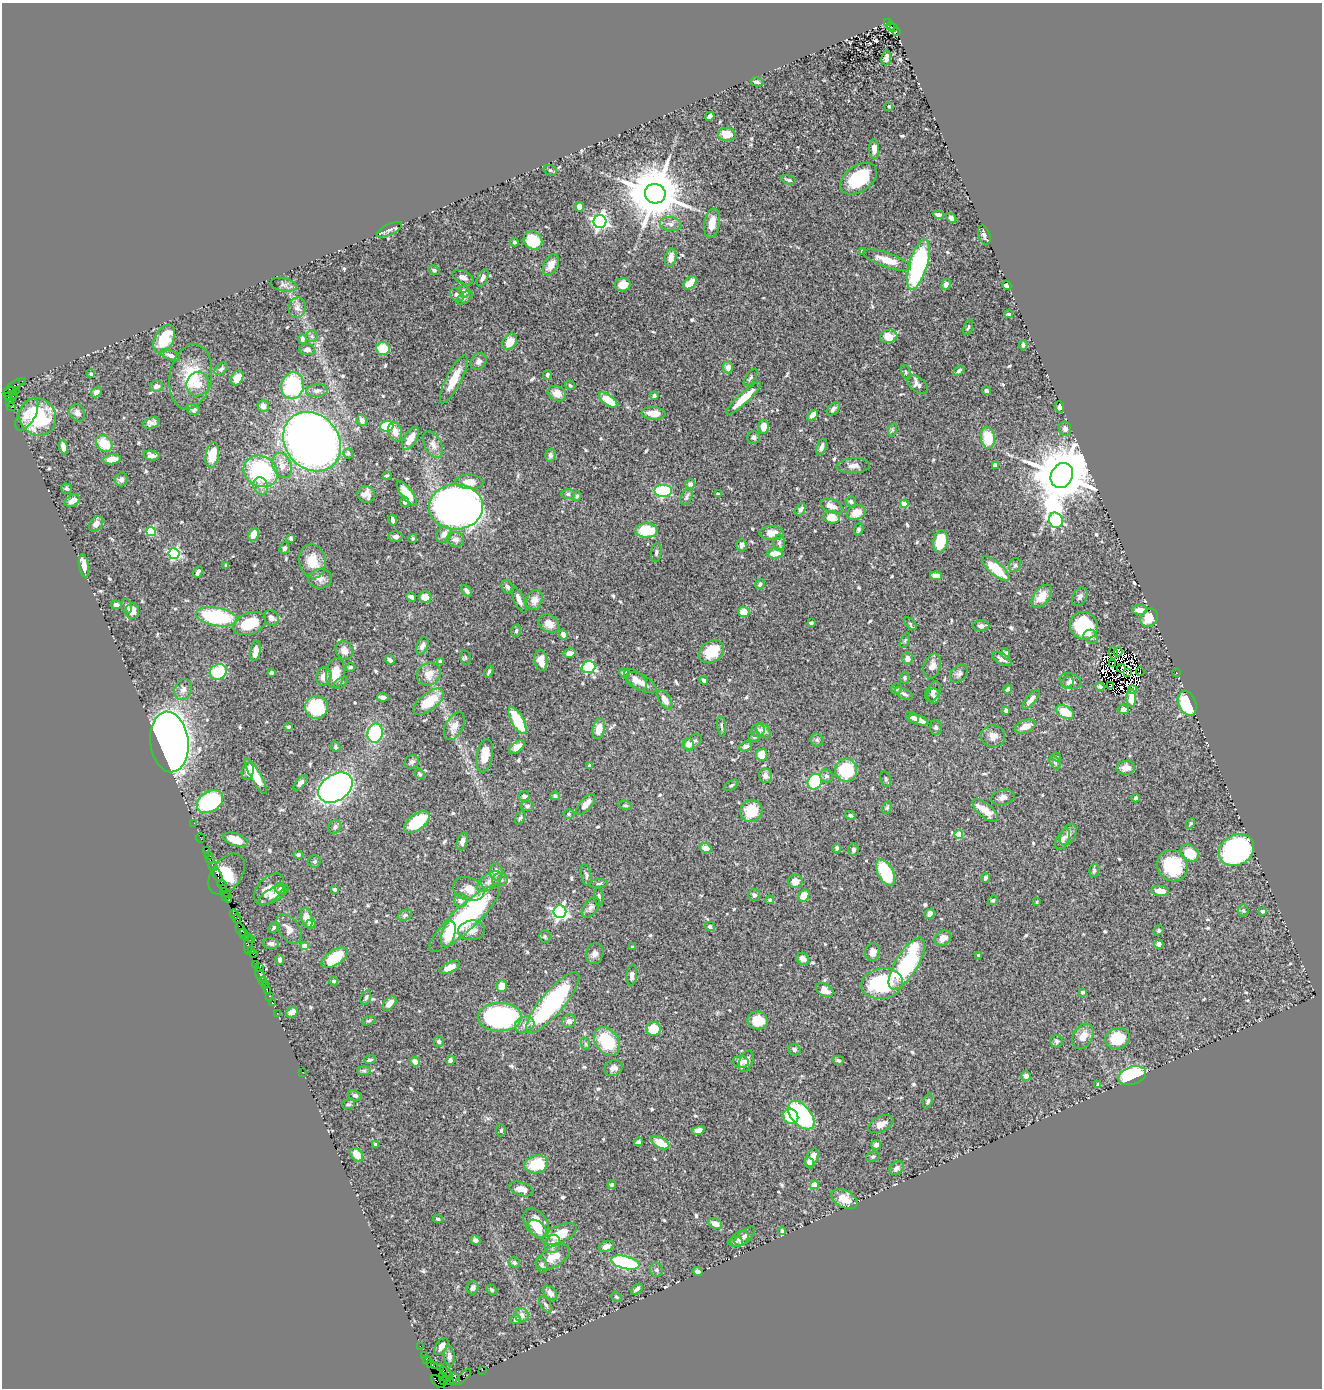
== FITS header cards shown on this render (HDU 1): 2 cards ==
NAXIS1  =                 1320
NAXIS2  =                 1386

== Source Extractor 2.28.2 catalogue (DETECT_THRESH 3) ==
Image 1320 x 1386 px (HDU 1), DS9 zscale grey, 1 PNG px = 1 image px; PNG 1324 x 1390 px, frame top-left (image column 1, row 1386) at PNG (2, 3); each listed source drawn as its Kron ellipse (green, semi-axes under 4 px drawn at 4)
Background 0.976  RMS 0.03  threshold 0.0913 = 3 sigma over >= 5 px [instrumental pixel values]
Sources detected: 612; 6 with non-positive FLUX_AUTO (blend fragments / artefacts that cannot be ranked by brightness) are neither listed nor drawn; of the other 606, the 500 brightest by FLUX_AUTO listed and drawn (106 fainter detections omitted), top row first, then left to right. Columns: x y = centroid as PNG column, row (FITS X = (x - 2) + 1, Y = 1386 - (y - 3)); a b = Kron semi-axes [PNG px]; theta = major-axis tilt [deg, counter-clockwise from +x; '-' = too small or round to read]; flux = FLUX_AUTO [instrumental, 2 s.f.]
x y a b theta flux
888 22 3 3 - 110
891 26 4 2 - 140
894 28 4 3 - 310
896 32 3 3 - 60
886 58 7 4 82 7
757 82 6 3 -12 4.8
889 106 4 4 - 3.9
710 116 5 4 - 7.1
727 134 9 6 -6 30
874 149 10 5 -89 14
550 170 7 5 -15 3.6
859 179 20 13 35 110
789 180 8 3 -14 4.3
655 194 10 9 - 14000
579 207 5 4 - 20
938 215 5 4 - 7.3
951 218 6 3 -46 6.7
600 222 6 6 - 630
712 223 15 7 81 26
671 224 11 6 -8 9.8
389 230 14 5 26 9.7
984 235 10 6 -72 6.8
533 240 10 8 -42 71
515 242 4 4 - 3.5
862 251 3 3 - 4.4
671 258 9 5 78 18
887 260 25 7 -18 30
551 265 11 7 61 18
918 265 26 9 73 310
434 270 6 4 -28 4.3
463 277 11 6 -24 9.7
483 278 9 5 65 7.9
690 283 8 5 43 29
946 284 5 4 - 9
284 285 13 6 -11 8.3
623 285 8 6 14 20
1007 286 5 4 - 13
464 292 6 5 - 11
457 295 8 6 -39 8.8
465 298 9 5 38 5.3
297 308 10 8 79 11
1009 314 4 3 - 3.2
968 327 8 3 72 3.3
312 336 6 6 - 4.5
889 336 8 6 15 41
164 339 15 9 62 75
302 339 5 4 - 5.7
510 342 9 6 55 26
1023 345 5 3 - 4.1
383 349 7 6 - 58
307 350 8 5 -5 7.5
170 355 10 4 -22 8
479 361 9 7 48 8
728 367 6 5 - 10
221 369 7 5 42 5.4
959 371 6 3 34 4.1
906 372 7 4 -70 3.5
91 374 4 4 - 3.2
547 375 4 3 - 3.6
191 377 33 21 80 81
237 378 8 5 67 33
750 378 10 4 55 4.3
454 379 27 7 63 46
22 381 4 3 - 55
198 384 12 11 - 23
570 385 5 4 - 3.1
917 385 12 7 -40 11
14 386 12 4 35 290
156 386 6 5 - 10
293 386 13 11 77 160
16 390 2 2 - 63
986 390 4 4 - 3.5
317 391 11 6 5 6.9
10 392 7 3 19 140
96 392 6 4 51 11
557 393 9 7 -27 17
14 394 3 2 - 37
654 396 4 4 - 5.8
10 397 6 3 -17 180
743 399 23 5 43 48
608 400 11 5 -36 48
10 403 3 2 - 8.7
263 406 6 5 - 13
11 407 4 3 - 190
1060 407 6 4 -69 5.3
193 409 7 5 -17 7.4
833 409 8 5 48 7.1
77 413 9 7 -55 12
653 413 12 6 -5 26
27 415 18 8 60 22
813 415 6 4 47 18
38 417 19 18 - 140
362 420 6 4 -67 7.3
151 423 8 5 16 7.7
387 426 6 5 - 80
763 427 7 5 87 26
1065 429 7 6 - 7.7
892 430 7 4 72 3.8
395 432 10 6 -70 14
754 437 6 6 - 5.7
410 438 13 6 58 23
988 438 11 7 -83 64
312 442 32 26 -50 1500
104 443 9 7 -44 51
433 444 14 8 -63 14
63 447 7 4 -77 9.6
822 447 8 5 68 11
348 453 5 5 - 3.4
152 455 8 4 -11 8.8
212 455 13 6 79 45
550 455 6 5 - 5.5
112 459 9 5 8 15
995 465 4 4 - 7.1
282 466 13 9 -72 18
853 466 17 7 3 15
261 471 18 15 -30 230
1062 475 13 10 61 16000
387 476 4 3 - 3
121 479 7 6 - 6.9
469 482 14 7 -2 24
690 484 5 4 - 6.5
261 486 9 7 -66 9.6
67 489 5 4 - 3.8
663 491 9 6 0 140
407 493 15 5 -53 43
366 494 8 8 - 13
568 494 7 5 -1 4.7
718 494 4 3 - 6.3
577 496 5 4 - 3.5
687 497 8 5 69 5.7
72 501 8 5 34 18
405 502 5 4 - 3.7
851 502 5 5 - 4.7
904 504 4 4 - 41
832 506 12 6 -21 19
456 507 27 22 1 1500
801 509 7 4 56 6.5
856 513 9 7 22 29
832 517 8 6 -11 39
393 520 5 3 - 8
1056 520 8 6 -67 350
96 524 8 6 48 11
858 529 6 4 71 4.1
646 530 11 7 -1 80
151 532 4 4 - 80
772 533 12 7 1 24
253 534 6 5 - 26
444 534 9 7 53 14
396 537 7 5 5 8.4
413 538 4 4 - 3.5
291 539 4 3 - 3.6
456 540 8 7 - 11
940 541 11 7 79 72
779 543 8 5 88 5.9
742 545 6 5 - 7.2
285 548 6 5 - 5.7
656 553 9 5 83 5.1
775 553 8 5 2 28
174 554 5 5 - 290
312 561 17 13 -80 42
226 565 3 3 - 4.6
1015 565 7 5 63 3.8
84 566 11 5 -80 16
996 569 17 6 -41 71
198 572 6 3 63 7
936 576 6 4 -7 20
320 579 12 10 2 13
760 584 5 4 - 4.2
507 587 7 5 -57 5.6
466 591 6 4 -50 6.5
1042 596 13 7 54 24
411 597 5 3 - 6.9
425 597 6 6 - 18
1080 597 10 7 59 6.5
519 600 14 5 -66 12
534 600 10 8 72 15
116 605 5 4 - 6.4
127 606 7 5 -72 4.6
1140 610 7 4 0 15
132 611 8 7 - 22
744 612 6 5 - 30
217 617 21 9 -9 180
271 618 8 7 - 11
1149 618 10 8 53 49
811 623 4 3 - 4
250 624 17 10 21 70
549 624 11 8 -31 16
910 624 7 4 -45 3.1
981 626 8 5 1 9.4
1084 626 14 13 - 150
516 631 6 5 - 4.1
563 634 5 4 - 9.6
1091 637 7 6 - 8.4
905 640 8 4 63 3.3
422 646 9 5 66 8
344 650 10 8 -58 14
256 651 10 5 80 19
711 651 13 10 37 54
1118 652 4 4 - 3.2
570 653 6 4 13 11
1113 653 7 2 -85 11
1006 654 6 4 -75 6.7
465 657 7 5 -81 3.3
907 658 6 5 - 11
1002 659 10 5 -32 8.8
390 660 5 4 - 6.6
541 660 10 6 -82 23
440 662 4 3 - 4.8
1112 664 2 2 - 3
932 666 13 8 73 15
350 667 5 3 - 3.9
588 667 7 5 18 200
1121 668 4 2 - 4.2
1140 671 4 2 - 4.4
218 672 9 7 26 110
489 672 6 3 65 3.8
271 673 3 3 - 3
335 673 15 9 82 29
625 673 6 4 -22 12
1127 673 3 3 - 3.6
1177 673 2 2 - 4.3
429 674 12 10 36 25
959 674 10 7 45 7.3
324 677 9 7 74 15
905 678 5 4 - 4.6
636 680 13 7 -42 15
704 680 4 3 - 6.4
1070 681 11 7 -19 8.5
641 682 16 7 -28 16
341 683 8 4 37 4
1068 683 6 5 - 4.6
1111 686 4 3 - 3
1100 687 5 3 - 3.6
183 689 10 8 67 11
896 689 5 5 - 4.4
1008 689 4 3 - 5.3
1133 690 4 2 - 3.3
933 692 11 7 63 8.2
904 694 10 5 -25 6.1
934 696 7 6 - 5.8
383 697 6 3 -8 6.7
1131 698 9 5 -87 16
665 700 11 5 -58 18
1031 700 12 4 50 9.8
429 702 18 8 38 59
1187 703 13 8 -68 130
316 707 11 11 - 130
1123 709 5 5 - 6
1006 710 4 4 - 4.2
1065 712 10 6 -25 41
912 717 7 4 -29 8.5
517 720 15 6 -62 83
919 720 10 4 -18 21
454 726 15 8 61 20
722 726 10 3 -83 3.4
1025 726 11 6 21 21
289 727 4 3 - 3.6
936 727 7 6 - 4.9
599 729 10 6 79 23
758 730 7 6 - 10
764 730 9 6 -52 9.1
375 733 9 7 79 160
993 736 12 11 - 17
754 737 6 5 - 3.5
817 740 6 6 - 4.8
169 742 30 19 -83 2700
693 742 10 6 38 8.6
688 744 6 6 - 12
746 746 6 4 22 7
335 747 6 4 -64 3.6
517 747 9 5 39 20
762 755 6 5 - 28
485 756 17 8 80 32
1056 757 5 3 - 3
412 762 7 6 - 5.6
1055 762 7 4 -61 3.8
589 766 4 3 - 3.7
1126 768 9 7 5 14
846 770 11 11 - 120
248 771 8 6 75 12
420 774 5 4 - 3.1
256 776 20 5 -61 43
765 776 7 6 - 14
826 776 6 6 - 5.9
886 779 8 5 -73 3.6
815 782 8 7 - 150
300 783 9 5 51 7.6
731 785 8 4 34 3.8
336 788 19 13 35 1000
524 796 5 5 - 6.2
555 796 5 4 - 3.3
1003 797 12 7 11 11
1135 798 4 3 - 4.1
210 802 14 10 35 240
586 804 13 5 49 18
625 805 7 4 -9 3.5
527 806 6 5 - 4.2
887 807 6 4 62 3.5
985 810 15 7 -40 29
751 811 11 10 - 45
569 814 5 5 - 3.2
850 815 5 4 - 5.3
520 818 7 4 58 3.8
417 822 15 8 36 92
194 823 2 2 - 15
1190 824 5 3 - 3.7
335 827 7 6 - 5.3
959 834 4 4 - 52
1068 834 11 7 60 11
200 838 5 2 - 28
1063 839 11 6 65 9.5
235 840 13 6 -18 32
462 842 9 5 73 9.1
705 848 6 4 -25 18
837 848 4 4 - 4.1
206 850 3 2 - 35
853 850 6 5 - 5.3
1236 850 18 15 29 550
1190 853 10 7 -37 44
208 855 2 2 - 9.9
298 855 4 3 - 4.5
210 859 4 3 - 80
315 862 6 6 - 3.8
213 866 5 3 - 38
1172 866 16 15 - 100
1094 870 6 5 - 3.6
496 872 8 6 -84 12
885 872 14 8 -62 100
227 874 23 15 52 260
217 875 7 3 -66 230
586 875 11 5 -79 5
985 878 5 4 - 5.2
500 880 8 6 4 7.9
489 881 14 7 36 13
795 881 7 7 - 19
599 883 9 3 6 3.4
222 884 5 2 - 100
224 888 3 2 - 140
269 889 18 11 47 22
280 889 5 5 - 4.1
469 889 16 11 -18 26
335 890 4 3 - 8.7
1160 891 8 5 -6 20
226 893 5 3 - 120
273 895 17 7 29 13
754 895 6 5 - 6.3
804 895 6 5 - 31
226 897 3 2 - 51
599 897 9 4 -86 4.5
229 900 3 3 - 140
461 900 7 7 - 11
770 900 4 4 - 4.8
993 900 5 4 - 3.6
1037 902 3 3 - 3.3
591 907 11 7 52 8.6
1243 910 6 5 - 3.5
1262 911 4 3 - 4.2
560 912 6 6 - 590
234 914 5 3 - 160
930 914 5 5 - 8.2
405 915 7 5 24 4.6
237 918 5 2 - 87
307 918 10 5 -74 20
465 919 47 12 43 330
311 924 5 4 - 9
710 926 5 4 - 4.8
274 928 6 4 52 3.7
289 929 16 10 -54 18
241 930 7 3 -66 210
472 930 13 10 4 18
1158 930 5 4 - 4.2
244 934 6 4 -72 530
448 934 13 6 75 43
545 936 6 6 - 3.2
943 938 9 7 33 16
251 939 2 2 - 79
271 943 8 5 -5 5.8
248 944 10 3 86 200
1159 944 4 4 - 8.2
304 946 4 4 - 24
633 947 3 3 - 3.2
251 950 4 2 - 120
873 952 9 7 82 15
253 954 2 2 - 35
595 954 10 8 73 11
979 955 3 3 - 5.6
335 958 15 7 33 60
803 959 6 5 - 14
280 960 5 4 - 5.6
907 964 29 11 58 220
256 965 2 2 - 26
450 967 11 5 24 17
260 968 3 3 - 150
260 975 8 3 -58 120
632 975 10 5 83 10
263 981 4 3 - 12
334 981 4 3 - 3.5
882 984 21 15 9 150
265 986 3 3 - 57
502 986 6 5 - 27
267 990 3 2 - 93
824 990 9 6 -28 20
1082 992 4 3 - 4
270 996 3 2 - 50
366 998 7 5 69 4.9
272 1002 3 2 - 42
389 1003 9 5 46 13
553 1003 39 11 49 300
292 1012 6 5 - 15
277 1013 2 2 - 18
500 1017 22 14 0 360
758 1020 10 8 -18 39
369 1021 7 4 19 3
569 1021 7 6 - 8
525 1025 10 8 26 12
654 1029 7 7 - 43
1083 1036 13 9 62 22
1117 1038 12 10 16 65
607 1041 15 11 -54 93
1057 1041 6 6 - 4.2
439 1042 5 5 - 4.6
586 1044 6 4 -71 3
794 1049 6 5 - 6.1
370 1060 6 4 7 4.5
450 1060 5 4 - 5.6
838 1060 6 4 -14 3.8
746 1061 11 6 69 12
415 1062 5 4 - 9.8
741 1062 8 6 -12 13
613 1068 9 7 22 10
364 1071 7 4 0 3.6
302 1072 2 2 - 3.7
1026 1076 5 5 - 10
1132 1076 14 9 17 170
1098 1085 4 3 - 3.8
355 1095 7 5 -23 5
928 1101 8 4 70 4.1
349 1104 6 5 - 4
801 1115 17 9 -49 280
791 1116 8 7 - 64
881 1124 13 7 26 16
501 1130 6 4 87 3.5
698 1130 6 4 19 9.9
638 1142 4 4 - 6.1
660 1143 10 5 -28 42
375 1145 3 3 - 5.5
876 1145 5 4 - 6.1
357 1155 8 5 -51 28
873 1157 6 5 - 3.4
812 1158 10 5 63 14
809 1163 6 4 -64 7
536 1164 12 8 15 73
896 1168 8 5 42 8.1
612 1185 4 3 - 5.4
814 1185 4 4 - 43
521 1189 13 7 -16 16
844 1199 14 8 -28 27
438 1219 5 3 - 3.1
536 1223 16 10 -54 45
715 1224 7 5 -26 17
538 1229 11 7 -44 28
782 1231 4 3 - 3.9
560 1234 18 8 24 53
745 1236 12 6 41 9.3
740 1239 10 7 35 7.7
475 1240 5 4 - 6.6
735 1242 7 5 2 5
552 1244 9 7 63 16
606 1246 8 5 22 11
553 1257 18 10 32 30
514 1262 6 5 - 4.3
625 1263 14 6 -14 200
542 1265 8 5 -65 4.3
656 1270 6 6 - 5.2
697 1271 5 4 - 6.9
473 1288 7 5 73 6.8
637 1289 7 4 41 6.7
492 1290 6 4 -45 3.6
550 1293 8 5 -47 13
616 1297 6 4 -41 3.2
546 1304 9 5 -55 5.2
522 1315 7 7 - 12
516 1319 5 4 - 7
420 1346 2 2 - 18
441 1346 9 5 58 8
424 1355 3 2 - 30
449 1356 10 5 -85 7.6
426 1360 3 3 - 100
430 1364 2 2 - 83
434 1365 3 2 - 98
440 1367 3 2 - 71
482 1370 2 2 - 33
445 1372 6 3 -38 300
448 1376 6 2 50 230
442 1377 4 3 - 180
463 1377 10 2 45 110
454 1379 6 5 - 270
450 1380 4 3 - 95
444 1381 3 2 - 30
438 1382 8 4 -38 130
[106 fainter detections neither listed nor drawn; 6 non-positive-flux detections neither listed nor drawn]